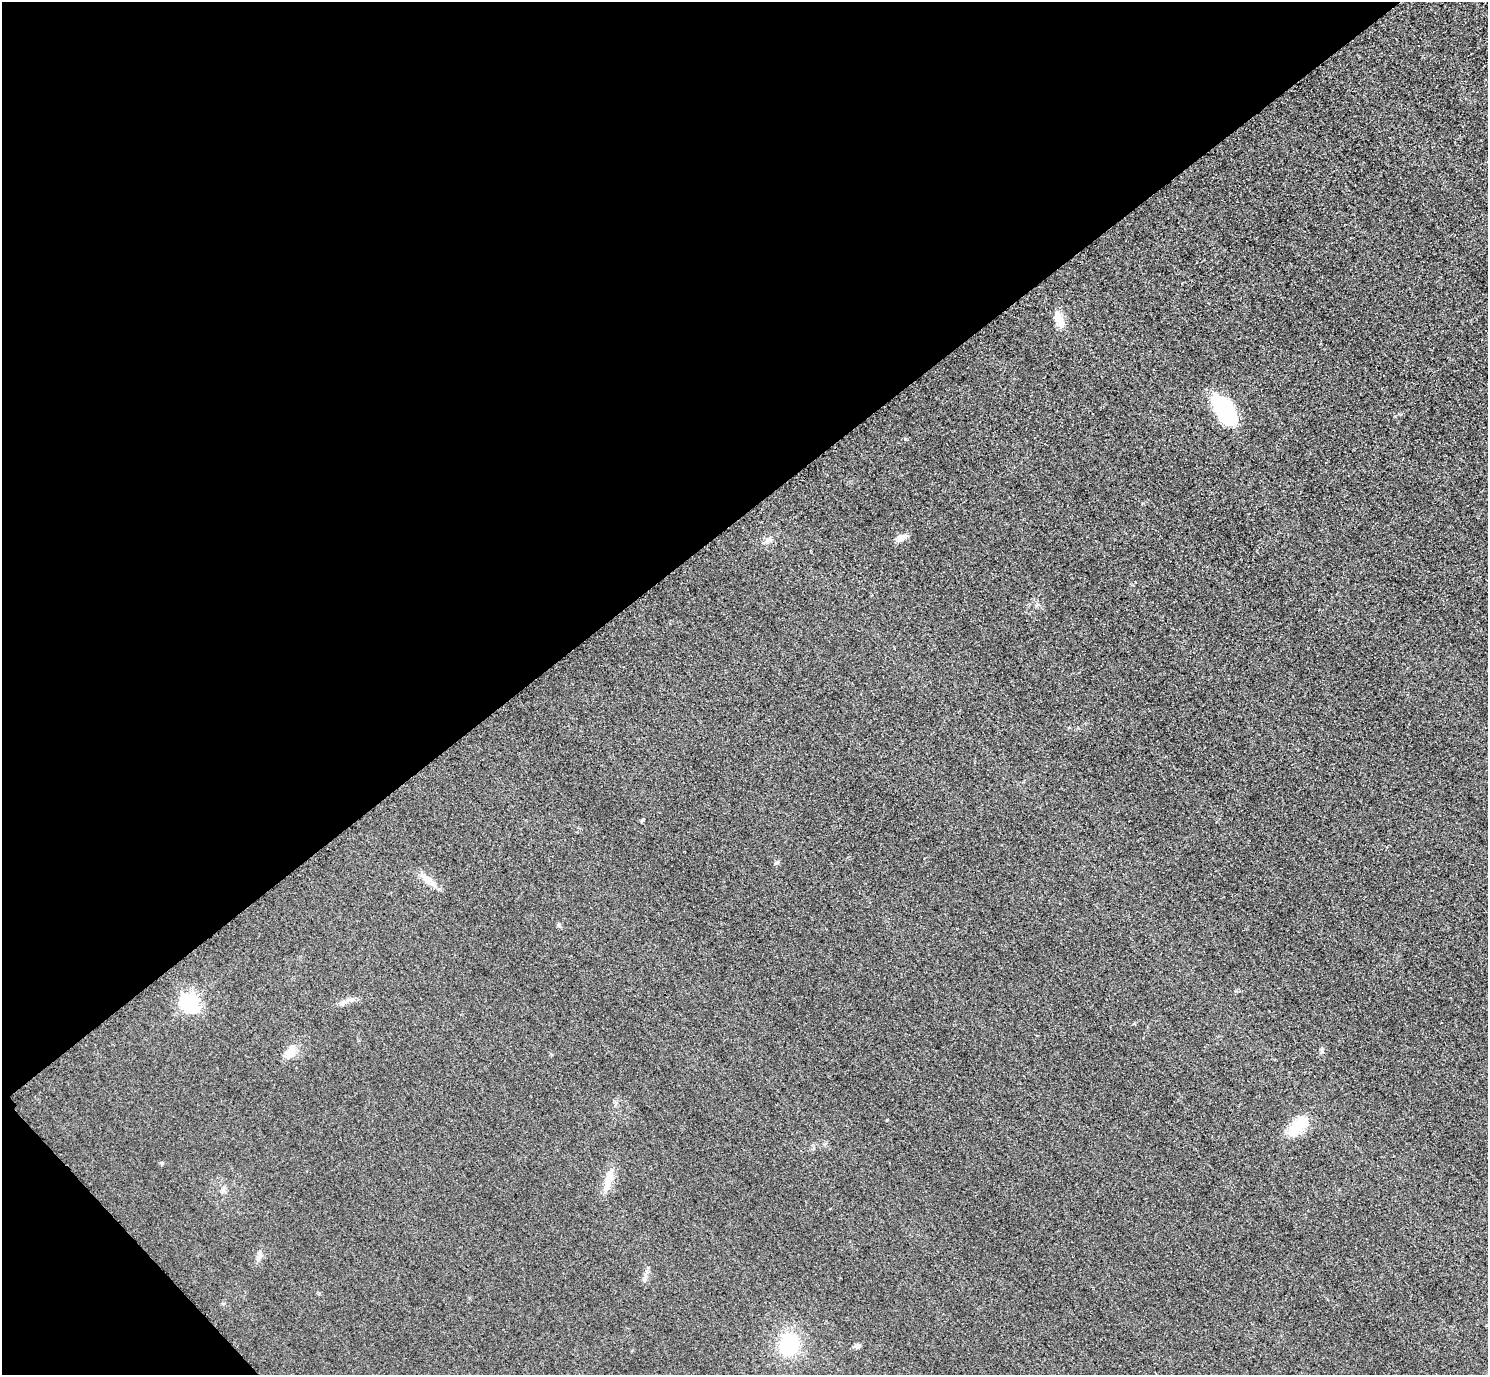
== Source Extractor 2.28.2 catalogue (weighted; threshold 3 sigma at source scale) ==
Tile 5 of 4 x 4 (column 1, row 2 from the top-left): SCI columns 32-1517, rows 2931-4303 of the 6005 x 6003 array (HDU 1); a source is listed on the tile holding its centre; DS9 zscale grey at full resolution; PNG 1490 x 1377 px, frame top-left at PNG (2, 2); no overlay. Shown black and unused: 39% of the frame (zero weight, under 3 of 4 exposures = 3% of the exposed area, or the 3 px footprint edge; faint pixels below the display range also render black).
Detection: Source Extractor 2.28.2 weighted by HDU 2 'WHT'; one run over the whole footprint, this tile lists its part. Background 0.0531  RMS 0.016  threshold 0.0724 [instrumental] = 3 sigma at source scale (4.5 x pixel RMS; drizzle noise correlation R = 1.50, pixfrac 1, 0.05/0.05 arcsec/px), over >= 5 px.
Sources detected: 14; all 14 listed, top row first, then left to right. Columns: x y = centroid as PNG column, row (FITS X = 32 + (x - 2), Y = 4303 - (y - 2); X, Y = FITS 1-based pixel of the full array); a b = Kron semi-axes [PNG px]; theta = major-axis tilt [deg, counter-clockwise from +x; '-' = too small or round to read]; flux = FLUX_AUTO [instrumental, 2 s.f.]
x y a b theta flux
1058 318 20 9 -69 21
1224 410 33 16 -58 120
901 537 15 8 16 9.3
768 540 11 8 20 7.7
642 820 6 3 45 1.8
776 863 6 4 18 2.2
429 880 31 7 -41 16
189 1002 7 7 - 660
290 1052 18 12 57 18
1298 1126 34 15 50 39
608 1181 32 10 75 24
644 1280 7 4 72 3.2
789 1345 22 19 62 100
857 1346 8 6 15 4.1
Unlisted compact peaks at least as high as the median listed source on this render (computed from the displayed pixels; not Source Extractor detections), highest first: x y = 905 439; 161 1163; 1322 1051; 559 924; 887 1120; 257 1258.